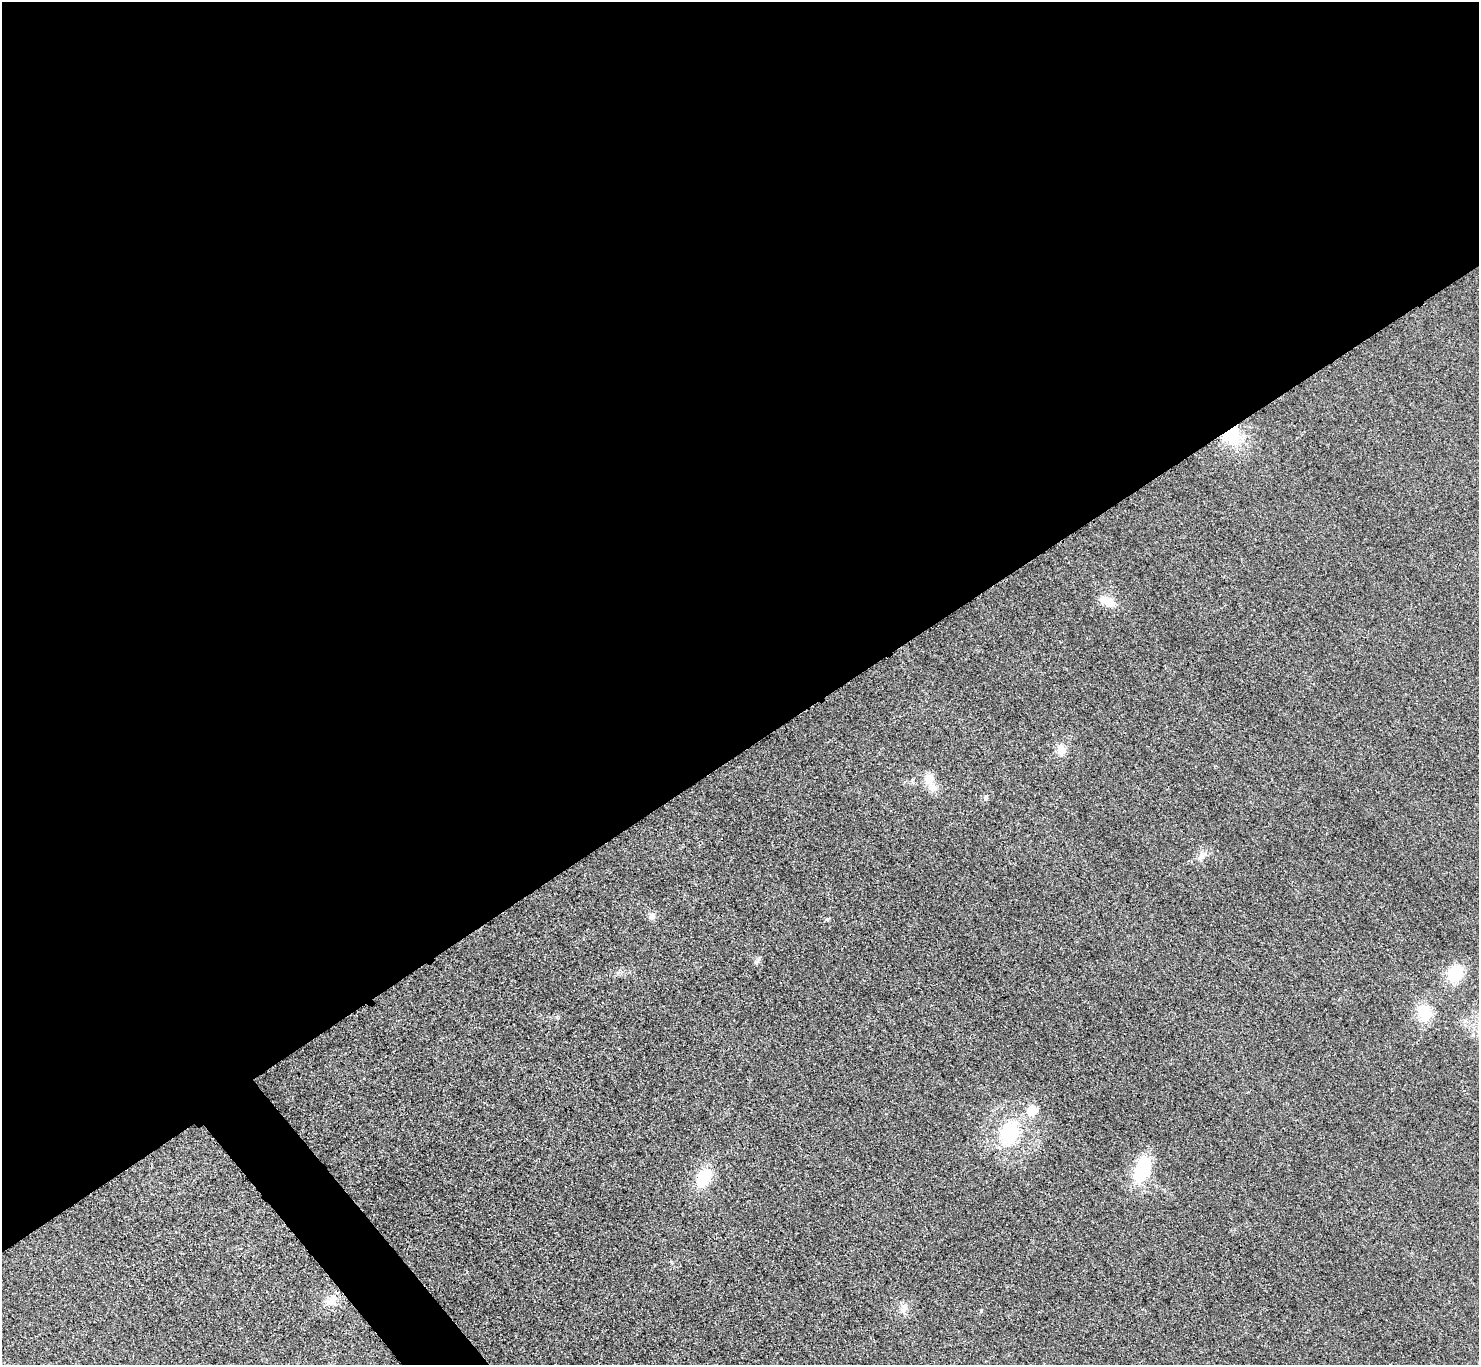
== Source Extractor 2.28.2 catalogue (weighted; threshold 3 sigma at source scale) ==
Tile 2 of 4 x 4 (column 2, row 1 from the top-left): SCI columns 1500-2976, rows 4265-5627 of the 5953 x 5949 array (HDU 1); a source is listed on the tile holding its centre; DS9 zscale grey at full resolution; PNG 1481 x 1367 px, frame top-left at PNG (2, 2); no overlay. Shown black and unused: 56% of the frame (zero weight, under 3 of 4 exposures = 2% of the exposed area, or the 3 px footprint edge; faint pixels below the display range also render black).
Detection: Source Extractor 2.28.2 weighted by HDU 2 'WHT'; one run over the whole footprint, this tile lists its part. Background 0.0329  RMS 0.0064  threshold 0.0287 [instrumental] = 3 sigma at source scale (4.5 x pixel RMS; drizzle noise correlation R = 1.50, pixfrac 1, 0.05/0.05 arcsec/px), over >= 5 px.
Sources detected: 18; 1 inside a brighter listed object's ellipse — not listed separately; the other 17 listed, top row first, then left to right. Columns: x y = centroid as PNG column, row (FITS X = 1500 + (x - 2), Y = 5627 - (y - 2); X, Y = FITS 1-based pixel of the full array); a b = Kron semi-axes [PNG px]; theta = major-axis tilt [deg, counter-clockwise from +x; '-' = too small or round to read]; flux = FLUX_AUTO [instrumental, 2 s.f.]
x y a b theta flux
1231 434 19 17 37 26
1107 601 21 10 -25 8.3
1061 750 8 7 - 9.4
930 779 14 11 -78 7.6
985 797 8 6 53 1.4
1201 856 13 8 56 3.9
652 916 9 8 - 2.4
827 919 5 4 - 1.2
758 960 13 4 45 1.6
1455 973 18 15 53 21
1425 1012 23 17 -79 15
1032 1110 19 15 55 9.7
1009 1133 27 18 75 42
1142 1170 34 18 67 29
704 1177 22 14 60 21
331 1301 15 12 46 7
904 1308 12 9 63 4
Overlapping masked pixels (flux is a lower limit): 1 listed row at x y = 1231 434
Unlisted compact peaks at least as high as the median listed source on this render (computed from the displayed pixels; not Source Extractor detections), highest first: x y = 671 1262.